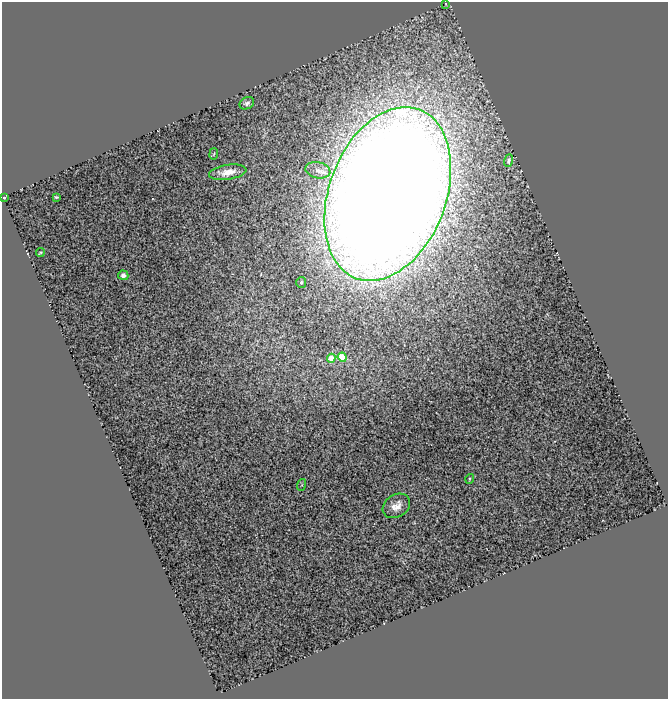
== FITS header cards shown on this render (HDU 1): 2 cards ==
NAXIS1  =                  666
NAXIS2  =                  697

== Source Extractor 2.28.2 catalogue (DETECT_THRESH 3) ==
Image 666 x 697 px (HDU 1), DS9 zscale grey, 1 PNG px = 1 image px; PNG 670 x 701 px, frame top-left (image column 1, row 697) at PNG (2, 2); each listed source drawn as its Kron ellipse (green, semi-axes under 4 px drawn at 4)
Background 1.82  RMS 0.16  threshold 0.48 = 3 sigma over >= 5 px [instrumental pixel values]
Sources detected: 17; all 17 listed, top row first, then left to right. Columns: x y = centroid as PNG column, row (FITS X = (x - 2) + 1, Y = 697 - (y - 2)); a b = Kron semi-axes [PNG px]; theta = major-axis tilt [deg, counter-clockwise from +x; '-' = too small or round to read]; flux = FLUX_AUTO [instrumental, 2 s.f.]
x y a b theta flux
446 4 4 2 - 7.5
247 103 8 5 27 38
214 154 6 3 80 10
509 160 6 4 71 20
318 170 12 8 -11 74
228 172 19 7 9 150
388 194 90 58 69 73000
56 197 4 2 - 14
4 198 3 3 - 19
40 252 4 3 - 14
123 275 5 5 - 43
301 282 5 5 - 20
342 357 4 4 - 510
331 358 4 4 - 220
470 479 5 2 - 13
301 485 6 4 69 11
396 506 14 11 33 120